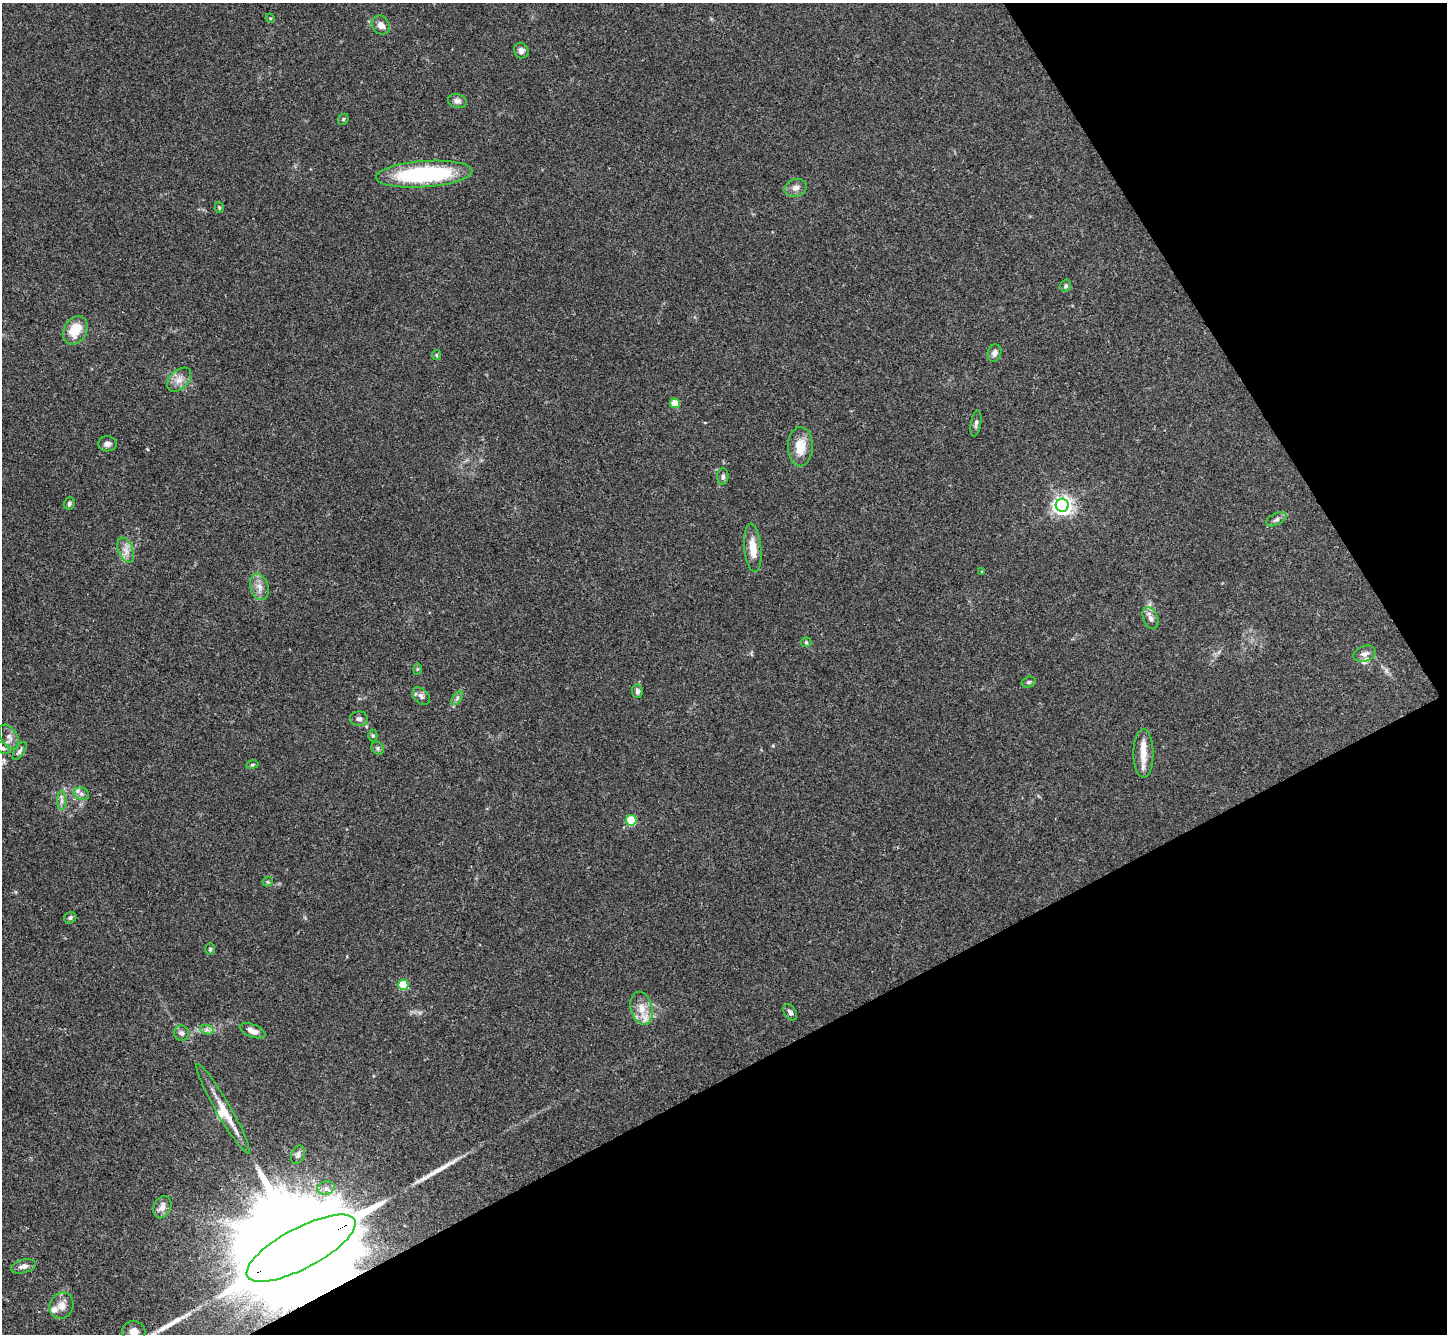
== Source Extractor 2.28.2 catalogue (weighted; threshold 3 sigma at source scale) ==
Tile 12 of 4 x 4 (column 4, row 3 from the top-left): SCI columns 4339-5783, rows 1487-2818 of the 5785 x 5776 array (HDU 1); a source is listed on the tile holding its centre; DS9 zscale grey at full resolution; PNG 1449 x 1336 px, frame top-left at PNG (2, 3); each listed source drawn as its Kron ellipse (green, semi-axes under 4 px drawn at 4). Shown black and unused: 28% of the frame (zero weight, under 3 of 4 exposures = <1% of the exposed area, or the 3 px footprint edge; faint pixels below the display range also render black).
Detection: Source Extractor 2.28.2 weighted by HDU 2 'WHT'; one run over the whole footprint, this tile lists its part. Background 0.0707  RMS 0.0055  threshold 0.0248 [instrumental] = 3 sigma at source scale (4.5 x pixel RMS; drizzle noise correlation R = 1.50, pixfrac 1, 0.05/0.05 arcsec/px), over >= 5 px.
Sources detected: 67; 2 long thin detections or spike segments (spike, bleed or trail) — neither listed nor drawn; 4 inside a brighter listed object's ellipse — not listed separately; the other 61 listed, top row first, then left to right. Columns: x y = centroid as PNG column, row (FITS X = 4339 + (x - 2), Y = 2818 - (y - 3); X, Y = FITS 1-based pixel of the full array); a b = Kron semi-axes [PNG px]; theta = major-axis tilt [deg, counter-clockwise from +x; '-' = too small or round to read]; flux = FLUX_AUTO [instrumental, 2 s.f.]
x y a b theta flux
270 18 5 4 - 0.56
381 25 10 8 -51 3.9
521 51 8 7 - 2.5
457 101 9 7 -18 2.2
343 119 6 5 - 0.69
424 174 48 13 4 64
796 188 11 8 18 3
219 207 6 4 -78 0.6
1066 286 6 5 - 0.93
75 330 15 11 61 12
994 353 9 6 73 2.4
436 355 5 4 - 0.65
179 380 14 9 45 4.4
675 403 5 5 - 15
976 423 13 5 80 1.6
107 444 9 7 -1 2.4
800 447 20 12 89 10
723 477 8 5 85 1.4
69 504 6 5 - 1.3
1062 505 6 6 - 250
1276 519 11 5 25 1.8
753 548 24 8 -84 8.5
126 550 13 7 -67 3.7
982 572 4 3 - 0.5
259 587 13 9 -74 4
1151 618 11 7 -67 2.7
806 642 5 5 - 0.67
1365 654 11 8 18 2.7
417 669 6 4 88 0.67
1029 682 7 5 16 1.1
637 691 7 5 -84 1.8
421 696 10 7 -45 2.1
457 698 8 4 54 1.3
359 719 9 7 2 1.8
373 735 6 4 -89 0.79
9 737 13 8 -57 3.1
3 748 8 5 -26 1.2
378 748 7 5 -47 1.2
20 751 10 5 56 1.5
1143 753 24 10 -90 8
252 764 6 3 9 0.65
81 794 8 6 -20 2
62 801 9 4 -90 1.7
631 820 5 5 - 26
268 882 5 4 - 0.66
70 918 6 5 - 1.2
210 949 6 5 - 0.72
403 985 5 5 - 24
642 1008 17 10 -75 7.3
790 1012 9 6 -57 1.6
207 1030 7 4 -18 1.5
252 1031 13 6 -21 4.2
181 1033 7 7 - 1.7
223 1109 51 7 -60 11
298 1155 9 6 68 1.8
326 1188 8 6 14 2.8
162 1207 11 8 66 3.5
301 1248 61 20 28 41000
23 1266 13 6 14 2.8
61 1306 13 11 65 4.8
134 1332 11 11 - 5
Overlapping masked pixels (flux is a lower limit): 1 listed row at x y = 301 1248
Isophote crosses this tile's border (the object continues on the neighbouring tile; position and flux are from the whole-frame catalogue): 3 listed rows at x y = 3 748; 301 1248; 134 1332